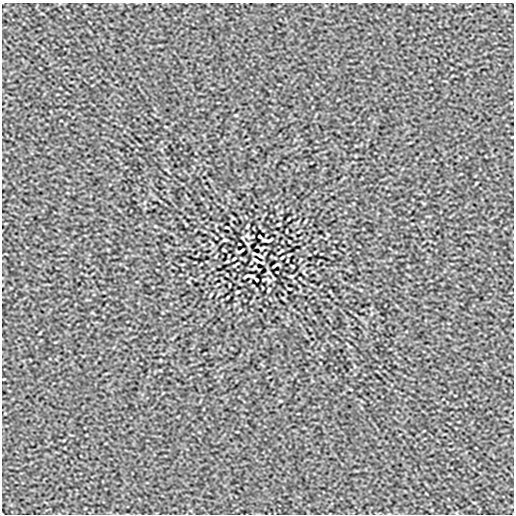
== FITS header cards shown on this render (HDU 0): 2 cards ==
NAXIS1  =                  512
NAXIS2  =                  512

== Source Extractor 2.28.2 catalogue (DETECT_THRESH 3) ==
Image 512 x 512 px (HDU 0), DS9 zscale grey, 1 PNG px = 1 image px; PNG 516 x 516 px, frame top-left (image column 1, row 512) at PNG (2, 3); no overlay
Background 8.24e-09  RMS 8.1e-07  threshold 2.43e-06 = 3 sigma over >= 5 px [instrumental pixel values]
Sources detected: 22; all 22 listed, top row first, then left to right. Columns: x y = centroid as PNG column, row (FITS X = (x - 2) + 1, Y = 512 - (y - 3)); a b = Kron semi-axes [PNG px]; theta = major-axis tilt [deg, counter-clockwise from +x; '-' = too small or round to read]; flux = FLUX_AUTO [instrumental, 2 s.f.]
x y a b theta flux
279 224 4 2 - 5.6e-05
248 226 4 2 - 5.2e-05
227 227 3 2 - 3.8e-05
260 236 3 2 - 4.6e-05
225 240 6 3 0 4.7e-05
267 240 10 3 3 1.0e-04
261 248 4 2 - 5.1e-05
224 250 3 2 - 4.7e-05
241 251 6 2 31 7.5e-05
260 256 6 2 -34 8.4e-05
282 257 3 2 - 3.8e-05
234 259 3 2 - 3.8e-05
256 260 6 2 -34 8.8e-05
275 265 6 2 31 7.5e-05
292 266 3 2 - 4.7e-05
255 268 4 2 - 5.1e-05
249 276 10 3 3 1.0e-04
291 276 6 3 0 4.7e-05
256 280 3 2 - 4.6e-05
289 289 3 2 - 3.8e-05
268 290 4 2 - 5.2e-05
237 292 4 2 - 5.6e-05